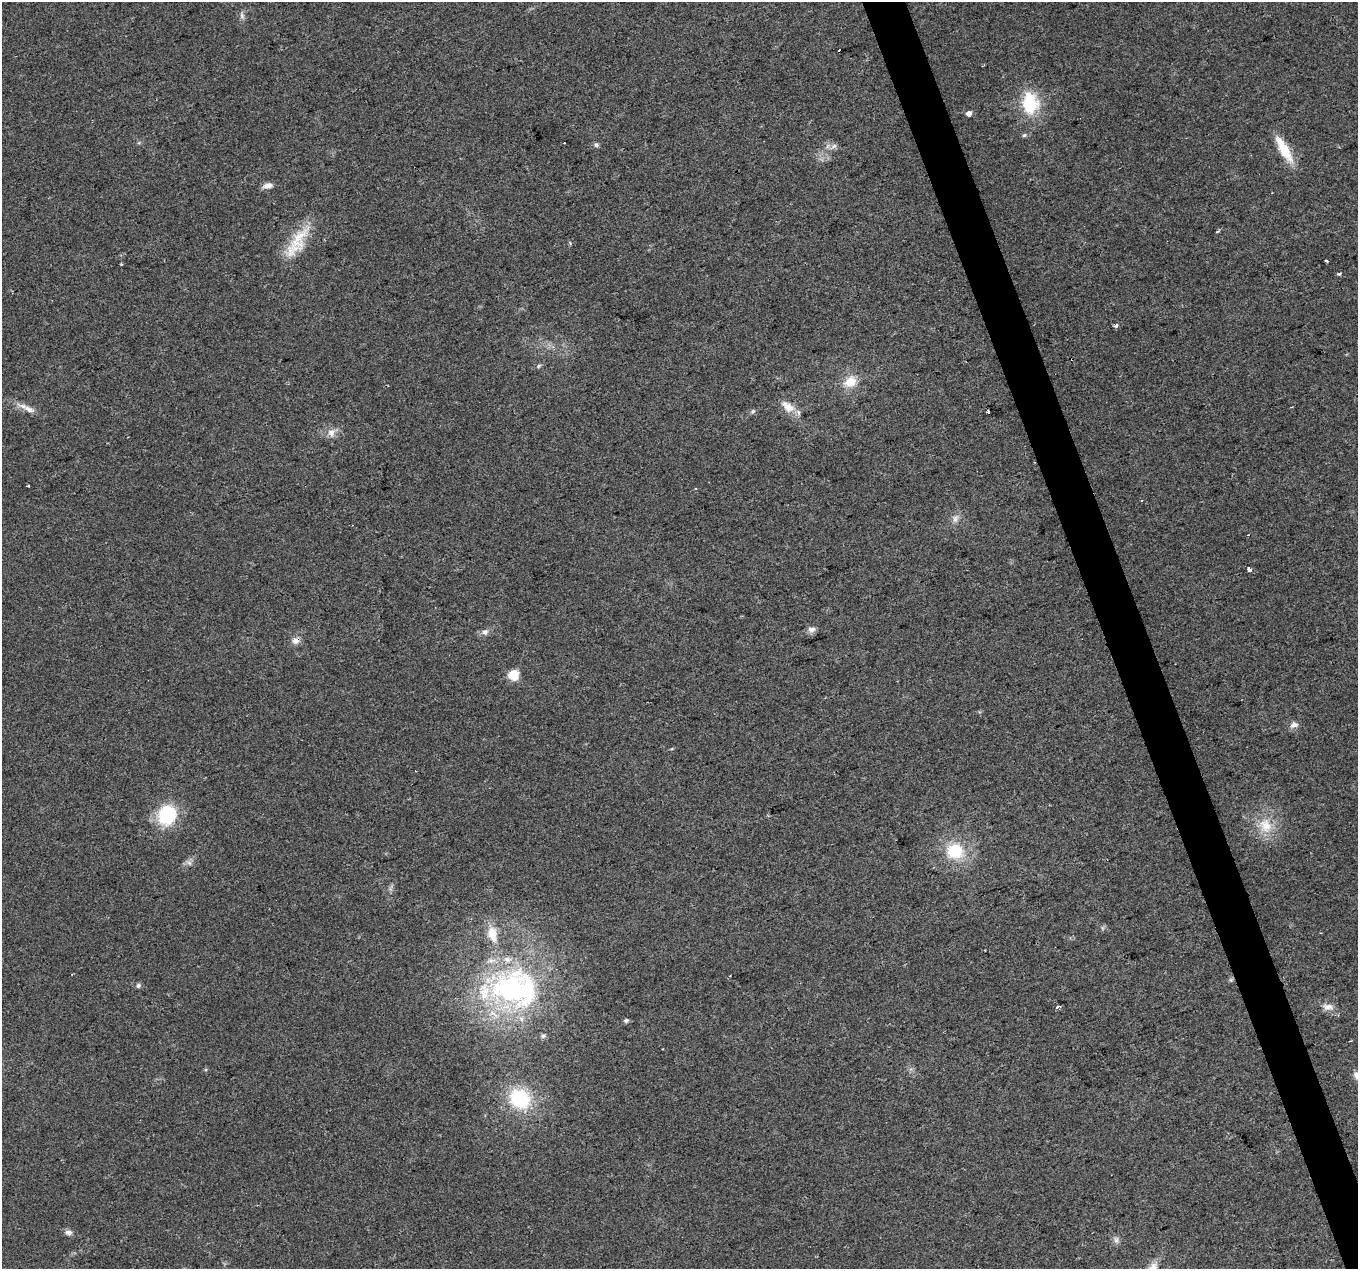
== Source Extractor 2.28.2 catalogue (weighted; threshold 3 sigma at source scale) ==
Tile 6 of 4 x 4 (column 2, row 2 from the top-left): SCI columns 1357-2712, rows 2600-3866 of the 5425 x 5251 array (HDU 1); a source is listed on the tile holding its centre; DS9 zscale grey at full resolution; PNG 1360 x 1271 px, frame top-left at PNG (2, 2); no overlay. Shown black and unused: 3% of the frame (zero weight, under 2 of 3 exposures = <1% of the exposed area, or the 3 px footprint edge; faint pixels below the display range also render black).
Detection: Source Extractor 2.28.2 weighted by HDU 2 'WHT'; one run over the whole footprint, this tile lists its part. Background 0.0515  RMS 0.0069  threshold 0.0311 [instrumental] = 3 sigma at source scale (4.5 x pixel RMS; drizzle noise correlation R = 1.50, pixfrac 1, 0.0396/0.0396 arcsec/px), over >= 5 px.
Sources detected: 48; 1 inside a brighter object's white glare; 2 cosmic-ray / hot-pixel residue — not listed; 1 inside a brighter listed object's ellipse — not listed separately; the other 44 listed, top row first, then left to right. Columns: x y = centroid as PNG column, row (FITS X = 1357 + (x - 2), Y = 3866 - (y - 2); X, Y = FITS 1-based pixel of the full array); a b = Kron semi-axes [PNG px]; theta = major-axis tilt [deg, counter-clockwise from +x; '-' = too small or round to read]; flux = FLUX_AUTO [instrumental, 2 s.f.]
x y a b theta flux
242 16 8 6 -88 2.2
1030 104 25 25 - 30
969 113 5 5 - 4.2
1024 135 5 5 - 1.2
596 145 6 6 - 1.5
834 146 7 7 - 2.2
1284 149 35 10 -60 18
268 185 12 7 8 4
298 239 41 20 59 24
1326 261 3 3 - 1.9
121 264 3 2 - 0.83
1339 274 3 3 - 5.7
1116 326 4 4 - 2.3
539 366 7 5 29 1.3
850 382 17 13 34 12
788 407 22 11 -40 8.9
28 409 17 7 -23 5.5
753 411 7 5 62 1.3
988 412 4 3 - 6
331 433 10 9 - 4.8
28 485 3 2 - 0.91
955 518 12 9 83 4
1249 570 3 3 - 21
811 629 10 7 3 3.1
485 632 10 7 8 2.9
296 641 11 8 35 4.2
513 675 6 6 - 44
1294 725 13 7 19 3.3
167 815 25 21 72 36
1266 826 22 18 -66 17
955 851 20 18 7 27
189 863 7 6 - 2.1
492 934 21 12 -77 14
1231 980 6 4 -71 1
138 985 6 6 - 1.6
513 989 43 32 -6 170
1058 1006 3 3 - 3.2
1328 1007 15 9 -4 5.1
626 1020 5 5 - 1.6
543 1036 6 5 - 1.3
1357 1075 10 8 -72 4.1
520 1099 23 20 -35 47
68 1232 10 7 -4 2.8
1116 1240 8 5 -45 2
Overlapping masked pixels (flux is a lower limit): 1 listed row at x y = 296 641
Isophote crosses this tile's border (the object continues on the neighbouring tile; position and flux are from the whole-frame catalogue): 1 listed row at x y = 1357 1075